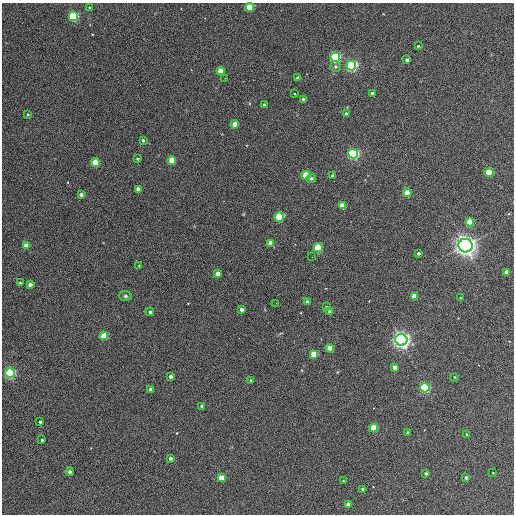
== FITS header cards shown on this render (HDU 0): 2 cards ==
NAXIS1  =                  512 / Axis length
NAXIS2  =                  512 / Axis length

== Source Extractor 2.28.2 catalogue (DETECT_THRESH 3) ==
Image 512 x 512 px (HDU 0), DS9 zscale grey, 1 PNG px = 1 image px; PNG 516 x 516 px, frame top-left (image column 1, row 512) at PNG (2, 3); each listed source drawn as its Kron ellipse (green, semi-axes under 4 px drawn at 4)
Background 356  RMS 20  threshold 61.5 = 3 sigma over >= 5 px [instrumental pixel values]
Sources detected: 79; all 79 listed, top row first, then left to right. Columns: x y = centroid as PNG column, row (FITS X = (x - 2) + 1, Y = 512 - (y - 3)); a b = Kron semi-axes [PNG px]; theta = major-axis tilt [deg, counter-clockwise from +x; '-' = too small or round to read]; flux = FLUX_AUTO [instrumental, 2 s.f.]
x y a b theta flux
89 7 3 2 - 1.2e+03
250 7 4 4 - 5.2e+04
73 16 4 4 - 1.4e+05
418 46 3 3 - 1.5e+03
335 57 5 4 - 2.5e+05
407 60 4 3 - 4.5e+03
351 66 5 5 - 3.2e+05
336 67 5 5 - 3.0e+03
221 71 4 4 - 2.7e+04
225 78 2 2 - 5.7e+02
298 78 4 3 - 6.7e+03
294 93 3 3 - 5.5e+03
372 93 3 3 - 3.5e+03
304 99 3 3 - 5.2e+03
264 105 3 3 - 2.5e+03
28 114 3 3 - 1.3e+03
346 114 4 3 - 4.5e+03
235 124 4 4 - 1.8e+04
143 140 4 3 - 2.6e+03
353 154 5 5 - 2.9e+05
137 159 3 3 - 1.7e+03
172 160 4 4 - 3.4e+04
95 163 4 4 - 4.0e+04
489 172 4 4 - 6.6e+04
306 175 4 4 - 5.5e+04
333 176 3 3 - 3.9e+03
311 178 5 4 - 3.3e+03
138 189 4 3 - 8.4e+03
407 193 4 4 - 3.3e+04
81 195 4 3 - 4.3e+03
342 206 4 4 - 2.4e+04
279 217 4 4 - 1.1e+05
470 222 4 4 - 4.2e+04
271 243 4 4 - 2.1e+04
26 246 4 4 - 1.9e+04
465 246 7 6 - 1.2e+06
318 248 4 4 - 9.8e+04
418 253 3 3 - 3.5e+03
312 257 2 2 - 7.0e+02
139 266 4 4 - 1.3e+03
506 272 4 4 - 8.5e+03
218 274 4 4 - 1.3e+04
20 283 3 3 - 1.9e+03
30 284 4 3 - 5.9e+03
125 296 6 5 - 2.8e+03
414 296 4 4 - 2.8e+04
460 298 3 2 - 9.2e+02
307 302 4 3 - 4.4e+03
276 303 2 2 - 7.7e+02
327 307 4 3 - 1.7e+03
242 309 3 3 - 5.5e+03
150 312 4 4 - 2.9e+03
330 312 4 4 - 5.8e+03
104 336 4 4 - 4.0e+04
401 340 6 6 - 8.1e+05
330 348 4 4 - 2.9e+04
314 354 4 4 - 3.7e+04
395 367 4 4 - 9.5e+03
10 373 5 4 - 2.4e+05
171 376 3 3 - 4.9e+03
455 377 4 3 - 1.1e+03
251 380 4 4 - 2.1e+03
425 388 5 4 - 1.7e+05
151 389 4 3 - 4.2e+03
202 406 4 3 - 5.1e+03
40 422 3 3 - 1.8e+03
374 428 4 4 - 4.4e+04
407 432 3 2 - 1.1e+03
466 434 3 3 - 1.2e+03
42 440 3 3 - 1.6e+03
170 458 3 3 - 3.8e+03
70 472 4 4 - 4.2e+03
426 473 3 3 - 2.4e+03
493 473 3 2 - 7.8e+02
221 478 4 4 - 2.5e+04
466 478 4 3 - 3.3e+03
343 481 3 3 - 1.4e+03
363 489 3 3 - 3.3e+03
348 504 4 4 - 1.3e+04